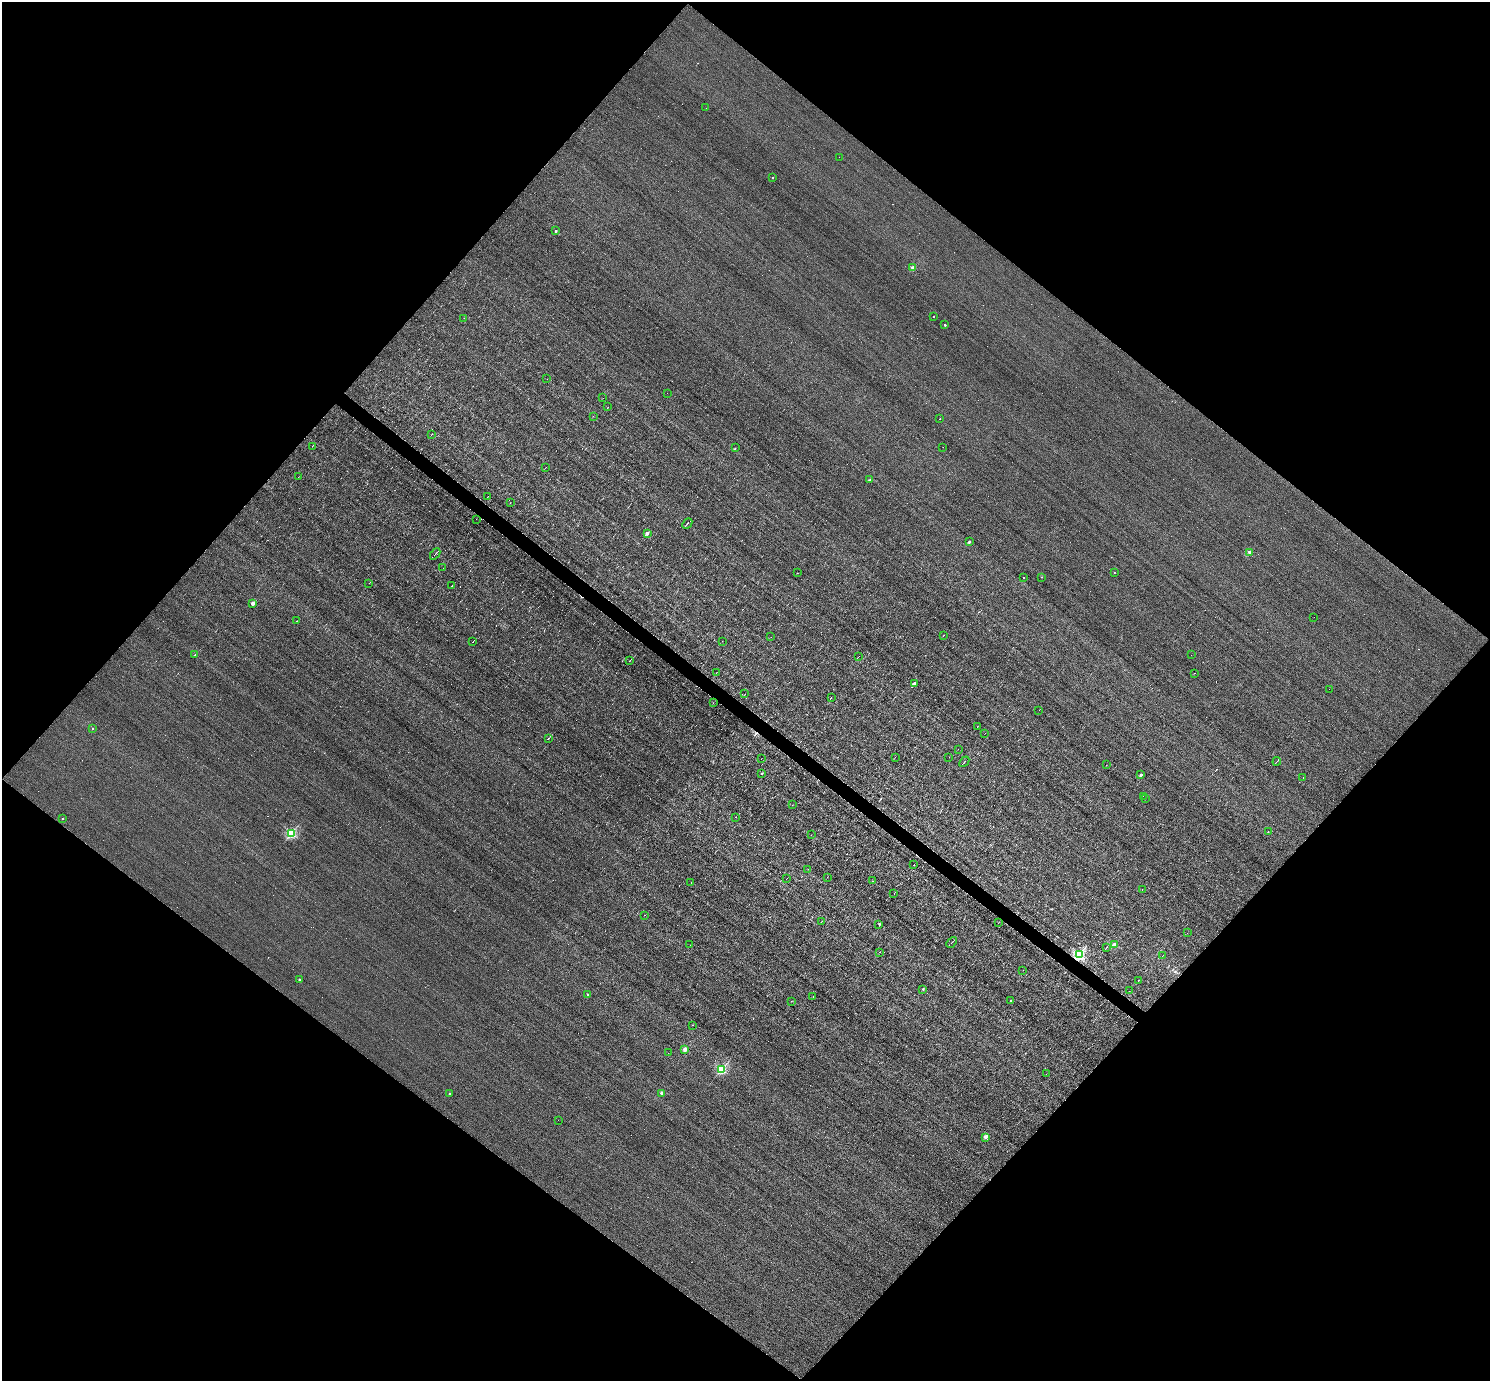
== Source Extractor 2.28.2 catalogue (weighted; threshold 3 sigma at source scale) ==
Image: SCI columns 1-5951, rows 292-5806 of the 5951 x 5956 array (HDU 1 of 3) = the unmasked area's bounding box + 8 px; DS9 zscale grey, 4 x 4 block average (1 PNG px = mean of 4 x 4 image px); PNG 1492 x 1383 px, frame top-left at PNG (2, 2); each listed source drawn as its Kron ellipse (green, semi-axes under 4 px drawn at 4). Shown black and unused: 50% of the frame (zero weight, under 3 of 4 exposures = <1% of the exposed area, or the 3 px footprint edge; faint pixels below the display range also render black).
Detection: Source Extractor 2.28.2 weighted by HDU 2 'WHT'. Background 0.00845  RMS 0.05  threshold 0.223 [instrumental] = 3 sigma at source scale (4.5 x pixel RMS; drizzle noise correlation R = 1.50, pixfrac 1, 0.05/0.05 arcsec/px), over >= 5 px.
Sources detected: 206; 2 too faint to see at this stretch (4 x 4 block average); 87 cosmic-ray / hot-pixel residue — neither listed nor drawn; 2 inside a brighter listed object's ellipse — not listed separately; the other 115 listed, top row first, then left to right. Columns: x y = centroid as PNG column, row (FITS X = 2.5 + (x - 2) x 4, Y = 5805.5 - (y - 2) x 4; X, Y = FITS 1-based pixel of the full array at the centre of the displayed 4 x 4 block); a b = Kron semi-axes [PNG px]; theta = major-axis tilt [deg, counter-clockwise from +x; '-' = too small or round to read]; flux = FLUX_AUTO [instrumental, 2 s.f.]
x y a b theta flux
706 108 2 2 - 5.1
839 157 2 2 - 15
773 178 2 2 - 57
556 231 2 2 - 100
913 268 2 2 - 610
934 316 2 2 - 35
464 318 2 2 - 4.5
945 325 2 2 - 110
547 379 2 2 - 7
667 393 2 2 - 3.6
603 398 2 2 - 4.1
608 407 2 2 - 9
593 416 2 2 - 5.5
940 419 2 2 - 41
431 435 2 2 - 6.8
312 446 2 2 - 6.1
943 447 2 2 - 3.7
735 448 2 2 - 34
546 467 2 2 - 4.6
298 477 2 2 - 4
870 480 2 2 - 93
488 496 2 2 - 6.9
510 503 2 2 - 5.6
476 519 2 2 - 2.9
687 523 6 2 48 26
647 533 2 2 - 460
969 542 2 2 - 140
1250 552 2 2 - 570
435 554 6 2 48 23
443 568 2 2 - 5.4
1114 572 2 2 - 10
797 573 2 2 - 20
1024 577 2 2 - 24
1042 577 2 2 - 13
369 583 2 2 - 4.7
452 586 3 2 - 18
253 603 2 2 - 500
1314 617 2 2 - 43
297 621 2 2 - 21
944 635 2 2 - 8.7
771 637 2 2 - 3.5
473 641 3 2 - 11
722 641 2 2 - 4.7
195 655 2 2 - 20
1191 655 2 2 - 3
859 656 2 2 - 7.1
630 660 3 2 - 13
716 672 2 2 - 4.8
1194 673 2 2 - 8.3
915 683 2 2 - 570
1329 689 2 2 - 6.3
745 694 2 2 - 8.3
831 698 3 2 - 11
713 703 2 2 - 4.7
1039 710 2 2 - 3.9
977 726 2 2 - 5.1
93 729 2 2 - 34
985 733 2 2 - 4.3
548 739 4 2 - 17
958 749 2 2 - 3.4
895 757 2 2 - 5.8
949 757 2 2 - 3.8
761 759 2 2 - 3.8
1277 761 4 2 - 17
964 762 6 2 48 28
1107 765 2 2 - 3.7
762 774 2 2 - 38
1141 775 2 2 - 190
1303 778 2 2 - 23
1143 796 2 2 - 3.3
1145 799 2 2 - 4.9
793 805 2 2 - 4.1
735 817 2 2 - 27
62 819 2 2 - 31
1268 832 2 2 - 28
291 834 2 2 - 3400
811 835 2 2 - 6.6
914 865 2 2 - 4.9
808 869 2 2 - 4
827 877 2 2 - 7
786 879 2 2 - 6
872 881 2 2 - 5.8
691 883 2 2 - 4.6
1142 889 2 2 - 3.8
894 893 2 2 - 4.4
644 915 2 2 - 24
821 922 2 2 - 11
998 923 2 2 - 4.3
879 924 2 2 - 69
1187 933 2 2 - 3.2
952 942 6 2 48 21
1115 944 2 2 - 420
690 945 2 2 - 4.6
1107 947 4 2 - 17
879 952 2 2 - 3.2
1079 954 2 2 - 5700
1163 955 2 2 - 5.7
1023 970 2 2 - 4.7
299 980 2 2 - 110
1138 980 2 2 - 110
923 989 2 2 - 44
1129 991 2 2 - 4.4
588 994 2 2 - 100
813 997 2 2 - 4
791 1001 2 2 - 5.2
1010 1001 2 2 - 40
692 1025 2 2 - 13
685 1049 2 2 - 630
668 1053 2 2 - 6.5
721 1069 2 2 - 3300
1046 1074 2 2 - 3.5
449 1093 2 2 - 14
662 1093 2 2 - 350
558 1120 2 2 - 5.5
985 1137 2 2 - 320
Overlapping masked pixels (flux is a lower limit): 1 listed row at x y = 1079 954
Diffuse or blended objects may show on this block-average render without a row.